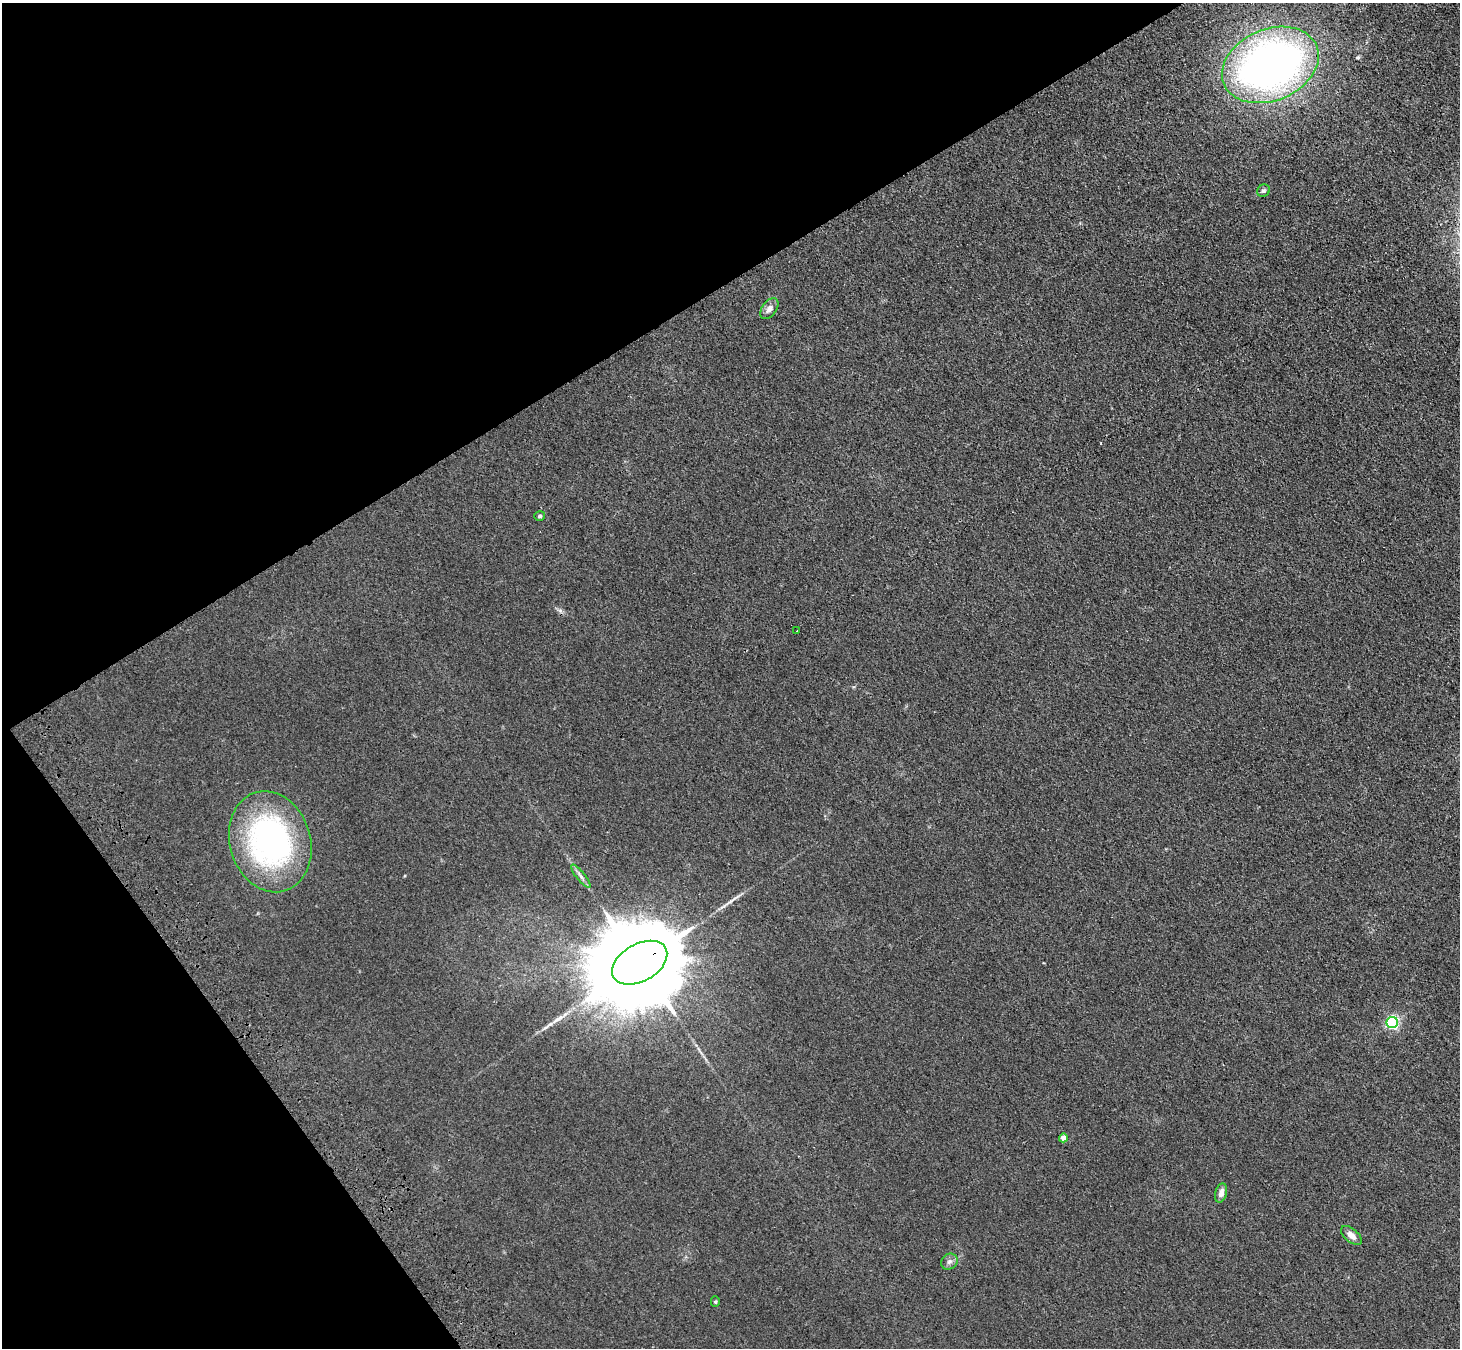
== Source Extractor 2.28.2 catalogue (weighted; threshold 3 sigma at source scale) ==
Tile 5 of 4 x 4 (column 1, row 2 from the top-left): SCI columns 104-1561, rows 2927-4272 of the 6036 x 5989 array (HDU 1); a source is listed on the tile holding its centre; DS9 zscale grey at full resolution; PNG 1462 x 1350 px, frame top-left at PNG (2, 3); each listed source drawn as its Kron ellipse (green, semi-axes under 4 px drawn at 4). Shown black and unused: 29% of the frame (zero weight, under 3 of 4 exposures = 6% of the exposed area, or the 3 px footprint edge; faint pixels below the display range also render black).
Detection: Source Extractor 2.28.2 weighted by HDU 2 'WHT'; one run over the whole footprint, this tile lists its part. Background 0.0276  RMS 0.0061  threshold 0.0274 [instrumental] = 3 sigma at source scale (4.5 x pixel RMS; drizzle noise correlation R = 1.50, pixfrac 1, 0.05/0.05 arcsec/px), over >= 5 px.
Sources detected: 15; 1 long thin detection or spike segment (spike, bleed or trail) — neither listed nor drawn; the other 14 listed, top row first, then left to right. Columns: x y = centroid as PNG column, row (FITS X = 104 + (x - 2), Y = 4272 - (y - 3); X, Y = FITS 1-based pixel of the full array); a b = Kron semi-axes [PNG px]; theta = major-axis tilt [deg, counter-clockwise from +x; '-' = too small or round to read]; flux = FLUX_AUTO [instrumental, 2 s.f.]
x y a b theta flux
1270 65 50 35 23 370
1263 191 6 6 - 1.3
769 309 12 7 54 3.2
540 516 5 5 - 1.1
797 631 2 2 - 0.57
270 842 51 40 -74 160
581 876 14 3 -51 1.9
640 963 30 18 29 18000
1392 1022 5 5 - 100
1063 1138 4 4 - 5.7
1221 1193 9 6 74 3.5
1351 1235 12 6 -41 4.1
949 1262 9 7 42 2.3
715 1302 5 4 - 0.81
Overlapping masked pixels (flux is a lower limit): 1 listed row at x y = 640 963